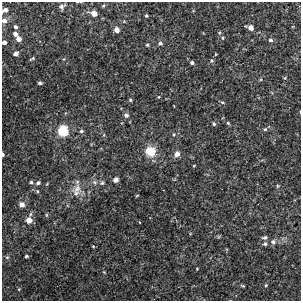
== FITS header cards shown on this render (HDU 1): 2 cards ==
NAXIS1  =                  299
NAXIS2  =                  299

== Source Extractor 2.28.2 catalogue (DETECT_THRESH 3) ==
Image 299 x 299 px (HDU 1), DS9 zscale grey, 1 PNG px = 1 image px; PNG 303 x 303 px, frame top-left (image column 1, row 299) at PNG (2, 2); no overlay
Background 0.00113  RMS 0.0032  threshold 0.00969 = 3 sigma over >= 5 px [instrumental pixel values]
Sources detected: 59; all 59 listed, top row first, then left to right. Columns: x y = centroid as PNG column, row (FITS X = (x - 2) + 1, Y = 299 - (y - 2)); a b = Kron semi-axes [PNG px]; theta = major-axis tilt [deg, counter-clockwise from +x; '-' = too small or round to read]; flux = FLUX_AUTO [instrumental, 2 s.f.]
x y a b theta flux
62 6 7 6 - 0.64
103 6 5 4 - 0.25
5 10 6 4 28 1
94 13 6 4 -23 2
146 16 3 3 - 0.32
4 21 5 5 - 1.2
16 27 5 4 - 0.49
250 27 6 4 -18 1.7
116 30 4 4 - 1.7
15 34 4 4 - 1
222 38 5 4 - 0.32
19 39 5 5 - 1.5
270 40 5 5 - 0.48
4 42 4 4 - 1
160 43 5 4 - 0.51
147 45 4 3 - 0.29
16 54 5 5 - 1
32 59 8 4 24 0.31
64 59 4 4 - 0.21
212 61 6 5 - 0.32
192 63 4 4 - 0.51
40 83 4 3 - 0.49
159 97 4 4 - 0.2
130 100 5 4 - 0.24
222 102 6 3 -29 0.29
126 115 5 5 - 0.71
228 123 4 4 - 0.28
214 124 5 4 - 0.37
265 129 5 5 - 0.32
63 131 6 5 - 17
81 131 5 5 - 0.48
174 135 6 5 - 0.38
150 151 13 13 - 3.5
3 154 4 2 - 0.57
177 154 5 5 - 1.5
194 166 4 2 - 0.15
116 180 5 5 - 1.1
31 182 5 4 - 0.44
95 182 8 6 -45 0.7
38 183 5 4 - 0.53
102 183 6 6 - 0.47
277 186 6 4 90 0.25
77 189 17 13 21 2.8
37 191 5 4 - 0.27
137 195 4 3 - 0.18
21 204 5 5 - 1.5
46 215 6 4 -89 0.26
29 220 5 5 - 2.6
265 238 6 4 6 0.56
273 242 7 6 - 0.79
265 244 5 5 - 0.41
93 246 3 3 - 0.2
26 256 3 3 - 0.28
7 257 6 5 - 0.36
197 269 3 3 - 0.15
104 272 4 3 - 0.17
266 285 4 4 - 0.22
243 286 5 3 - 0.23
19 289 5 3 - 0.19
At the frame edge (FLAGS 8, measured only in part): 4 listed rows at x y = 5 10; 4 21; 4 42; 3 154